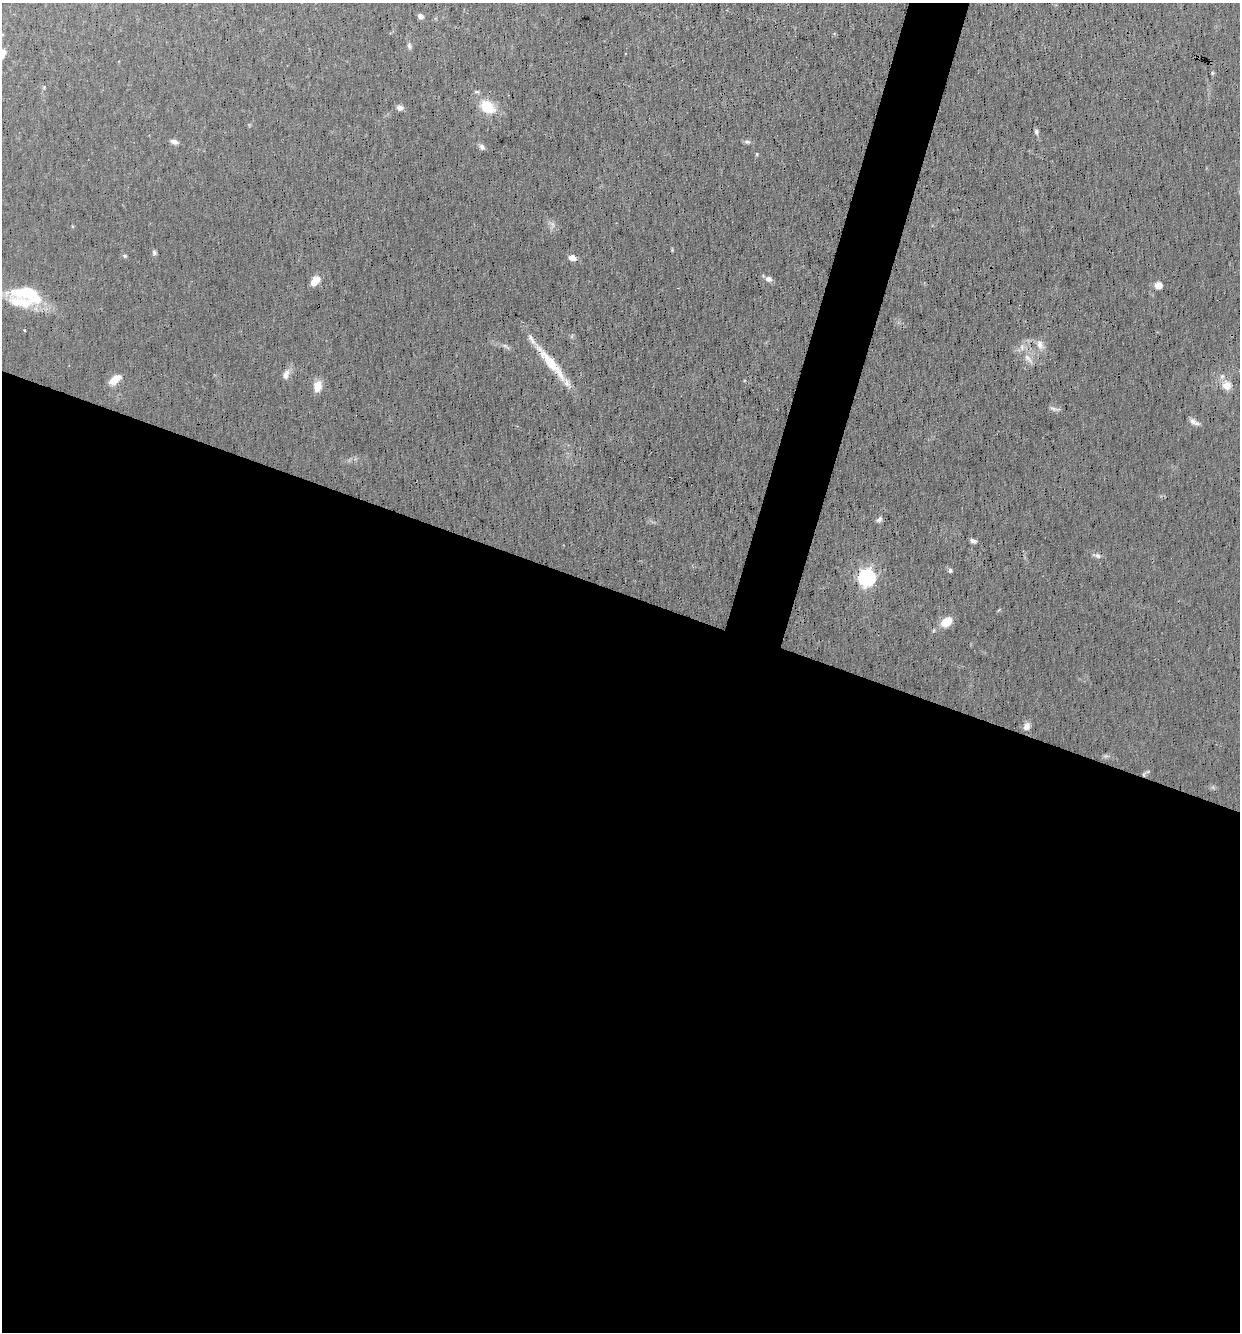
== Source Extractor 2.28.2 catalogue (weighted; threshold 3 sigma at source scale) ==
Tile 14 of 4 x 4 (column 2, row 4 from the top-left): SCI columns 1366-2603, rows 1-1330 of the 5334 x 5322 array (HDU 1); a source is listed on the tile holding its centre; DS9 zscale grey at full resolution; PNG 1242 x 1334 px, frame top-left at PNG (2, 3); no overlay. Shown black and unused: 58% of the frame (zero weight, under 3 of 4 exposures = <1% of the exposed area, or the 3 px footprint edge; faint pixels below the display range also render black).
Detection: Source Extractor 2.28.2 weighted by HDU 2 'WHT'; one run over the whole footprint, this tile lists its part. Background 0.0548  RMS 0.0052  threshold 0.0234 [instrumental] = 3 sigma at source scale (4.5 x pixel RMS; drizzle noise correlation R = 1.50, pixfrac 1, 0.05/0.05 arcsec/px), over >= 5 px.
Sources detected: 45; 2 too faint to see at this stretch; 1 cosmic-ray / hot-pixel residue — not listed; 3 inside a brighter listed object's ellipse — not listed separately; the other 39 listed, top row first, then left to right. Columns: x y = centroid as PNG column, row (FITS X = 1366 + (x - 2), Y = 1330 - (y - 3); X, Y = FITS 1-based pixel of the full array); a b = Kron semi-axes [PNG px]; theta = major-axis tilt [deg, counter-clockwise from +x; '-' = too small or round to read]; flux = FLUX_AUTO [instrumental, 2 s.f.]
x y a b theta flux
420 16 6 5 - 1.9
409 46 9 6 -76 1.5
2 54 12 6 68 4.8
1212 73 5 5 - 0.66
44 87 5 4 - 0.66
487 107 21 14 -34 15
400 108 8 7 - 2.5
1036 132 7 5 -78 1.4
174 142 9 6 -15 2.2
747 142 9 5 -17 1.4
482 147 8 6 -43 2
757 154 5 4 - 0.68
672 250 4 4 - 0.51
154 253 7 6 - 1.3
125 256 6 5 - 0.97
572 258 8 6 -16 3.7
768 279 8 7 - 2.9
315 281 11 7 55 6.6
1158 285 9 8 - 3.6
26 294 47 18 -13 29
24 330 3 2 - 0.75
1040 345 15 9 -72 4.1
506 346 15 5 -33 1.9
1028 359 20 8 -51 5.2
551 363 60 9 -51 20
286 375 14 8 63 3.8
115 380 15 8 39 6.4
317 386 13 9 79 6.3
1227 386 13 12 - 5.9
1054 409 15 5 -14 1.9
1193 421 11 8 -46 2.7
879 519 7 6 - 1.6
973 541 8 5 -25 1.9
1097 556 12 6 -17 2.1
950 570 5 5 - 1.4
867 577 7 7 - 190
946 622 13 9 33 8.9
1027 726 10 8 65 3.4
1144 774 8 5 81 1.2
Overlapping masked pixels (flux is a lower limit): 1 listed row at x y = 1144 774
Isophote crosses this tile's border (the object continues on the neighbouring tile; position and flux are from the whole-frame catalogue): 1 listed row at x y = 2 54